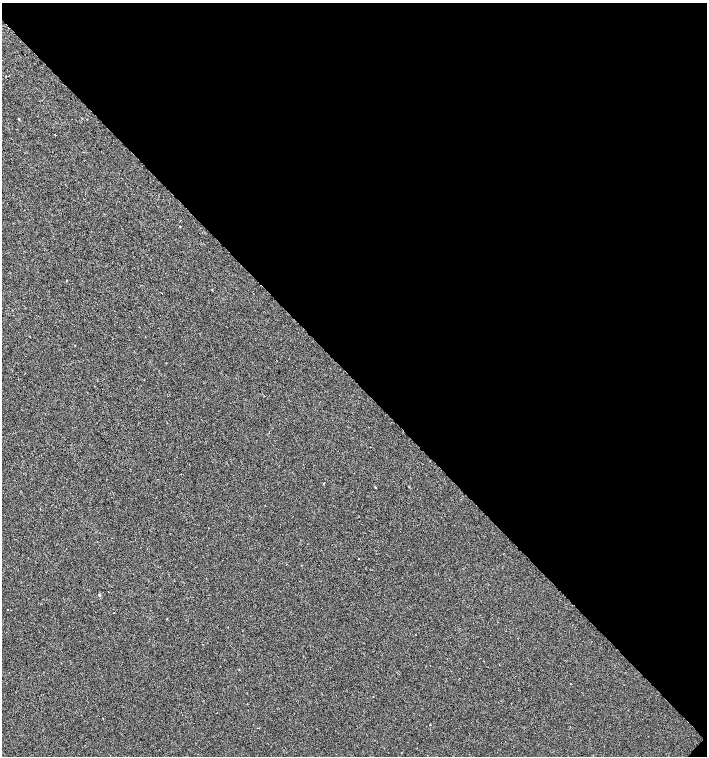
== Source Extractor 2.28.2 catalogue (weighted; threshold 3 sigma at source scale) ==
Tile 8 of 4 x 4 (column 4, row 2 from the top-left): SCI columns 4456-5865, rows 3013-4519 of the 6026 x 6031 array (HDU 1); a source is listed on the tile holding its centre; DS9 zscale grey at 2 x 2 block average (1 PNG px = mean of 2 x 2 image px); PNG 709 x 758 px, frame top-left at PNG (2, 3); no overlay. Shown black and unused: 50% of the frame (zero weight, under 2 of 3 exposures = <1% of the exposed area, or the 3 px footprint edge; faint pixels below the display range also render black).
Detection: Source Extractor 2.28.2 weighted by HDU 2 'WHT'; one run over the whole footprint, this tile lists its part. Background 4.92e-04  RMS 0.0029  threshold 0.0131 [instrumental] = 3 sigma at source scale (4.5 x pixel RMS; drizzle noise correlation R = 1.50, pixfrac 1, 0.0396/0.0396 arcsec/px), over >= 5 px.
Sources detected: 13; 1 cosmic-ray / hot-pixel residue — not listed; the other 12 listed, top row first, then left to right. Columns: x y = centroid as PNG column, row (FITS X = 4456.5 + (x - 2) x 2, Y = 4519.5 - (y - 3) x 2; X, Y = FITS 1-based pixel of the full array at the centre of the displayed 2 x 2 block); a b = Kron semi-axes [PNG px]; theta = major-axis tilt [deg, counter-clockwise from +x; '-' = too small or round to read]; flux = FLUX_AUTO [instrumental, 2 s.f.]
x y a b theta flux
19 119 3 2 - 0.44
55 135 2 2 - 0.34
180 226 2 2 - 0.28
323 483 2 2 - 0.67
375 487 2 2 - 0.4
265 506 2 2 - 0.31
358 559 2 2 - 0.48
99 595 3 2 - 0.75
8 609 2 2 - 0.53
114 613 2 2 - 0.62
103 718 2 2 - 0.74
430 725 2 2 - 0.92
Diffuse or blended objects may show on this block-average render without a row.